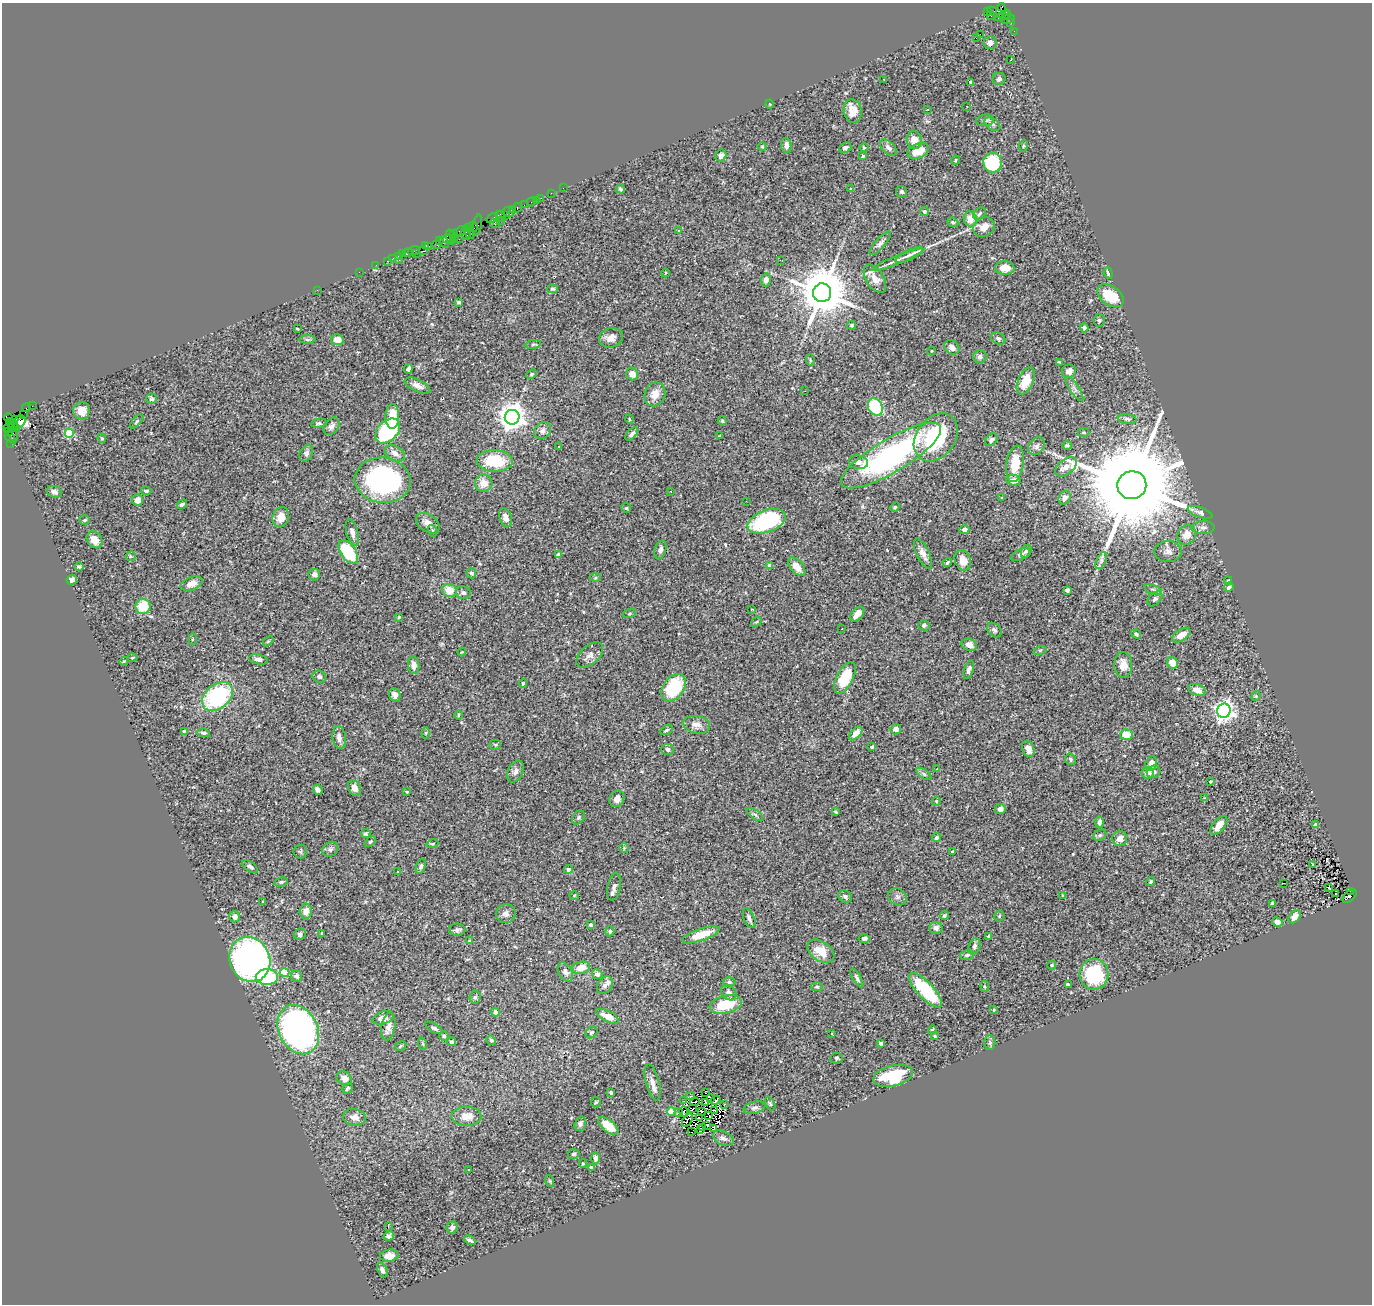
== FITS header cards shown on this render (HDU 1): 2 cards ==
NAXIS1  =                 1370
NAXIS2  =                 1302

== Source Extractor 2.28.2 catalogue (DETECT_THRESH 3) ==
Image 1370 x 1302 px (HDU 1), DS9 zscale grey, 1 PNG px = 1 image px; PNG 1374 x 1306 px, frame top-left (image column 1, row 1302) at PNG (2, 3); each listed source drawn as its Kron ellipse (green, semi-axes under 4 px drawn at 4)
Background 0.941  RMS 0.06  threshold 0.179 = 3 sigma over >= 5 px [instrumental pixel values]
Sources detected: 421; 2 with non-positive FLUX_AUTO (blend fragments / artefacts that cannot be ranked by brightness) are neither listed nor drawn; the other 419 listed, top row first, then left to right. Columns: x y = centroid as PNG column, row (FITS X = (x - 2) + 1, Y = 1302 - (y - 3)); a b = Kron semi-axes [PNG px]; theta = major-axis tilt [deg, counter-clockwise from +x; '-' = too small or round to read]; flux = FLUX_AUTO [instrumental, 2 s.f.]
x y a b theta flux
1001 11 8 5 -88 270
987 12 4 3 - 300
996 12 9 3 -27 210
1007 14 4 3 - 220
991 16 3 2 - 11
1002 16 8 4 24 290
1008 19 7 4 14 130
1010 23 3 3 - 91
1014 31 2 2 - 8.7
980 34 2 2 - 3000
976 38 2 2 - 1.8
990 43 6 6 - 14
1011 60 3 2 - 3.1
884 79 2 2 - 2.4
999 79 6 6 - 11
971 82 4 3 - 6
770 104 4 3 - 3
967 106 3 2 - 4.6
927 109 3 2 - 4.5
853 111 12 9 -79 42
985 120 9 6 8 12
992 124 9 5 -34 12
914 140 9 7 -76 40
786 145 7 5 -85 18
1023 146 6 3 71 4
762 147 5 3 - 3.7
864 147 4 3 - 3.3
888 147 10 6 -43 16
845 148 6 5 - 13
918 151 11 7 25 72
721 156 6 5 - 21
863 156 3 2 - 3.7
955 160 5 3 - 3.8
993 163 10 9 - 200
563 188 2 2 - 12
621 189 5 3 - 8.1
851 189 4 4 - 5.6
901 192 5 5 - 7.6
551 193 2 2 - 8.7
541 198 2 2 - 22
536 200 2 2 - 12
531 202 5 3 - 76
524 205 2 2 - 10
517 208 5 3 - 140
513 209 2 2 - 29
508 212 6 4 -14 120
924 212 4 4 - 7.7
979 214 7 5 46 8.8
500 216 6 4 -51 150
506 216 3 2 - 120
492 218 6 3 35 120
970 219 7 6 - 39
501 221 3 2 - 67
953 222 6 4 -21 5.2
494 223 5 3 - 160
478 225 10 4 81 81
473 226 5 3 - 140
468 227 3 2 - 37
984 227 11 9 31 39
679 230 3 3 - 15
461 231 6 3 25 190
469 232 7 4 -61 150
454 233 2 2 - 69
466 234 6 2 -72 210
451 237 8 4 -73 250
454 238 4 3 - 33
447 239 5 2 - 100
459 239 2 2 - 31
439 240 3 2 - 32
444 242 6 4 -66 330
880 243 15 5 48 16
425 245 4 2 - 45
437 245 3 2 - 25
429 246 3 2 - 28
414 250 6 3 20 81
424 251 4 3 - 81
408 253 5 3 - 41
403 254 2 2 - 26
416 254 2 2 - 14
909 255 15 5 25 21
399 256 3 2 - 87
393 258 2 2 - 15
399 260 3 2 - 46
780 260 2 2 - 2.2
897 260 28 4 22 30
387 261 2 2 - 28
376 265 2 2 - 19
1005 268 10 7 -2 47
359 272 2 2 - 27
665 273 4 3 - 3
1108 273 6 3 -72 7.6
875 279 16 8 -57 41
766 280 6 5 - 20
552 289 5 4 - 5.4
317 290 2 2 - 23
822 293 9 9 - 23000
1110 296 15 9 -35 120
459 302 4 3 - 7.3
1099 320 6 5 - 8
852 325 4 4 - 5.7
1084 328 4 4 - 12
297 329 3 2 - 4
611 338 12 9 17 31
998 338 8 5 -27 8.7
307 339 8 4 -1 9.1
337 340 6 5 - 35
533 344 8 4 10 6.9
952 347 8 6 -36 17
932 351 4 3 - 2.8
980 357 7 6 - 9.3
810 360 6 3 -72 4
1059 362 3 2 - 3.2
408 369 5 3 - 10
1069 371 7 6 - 23
531 374 5 4 - 5
632 374 6 6 - 31
1026 381 14 7 66 83
417 385 14 6 -24 22
1074 389 14 4 -56 14
805 391 3 2 - 3.7
655 394 12 10 68 44
151 399 5 5 - 8.1
32 406 2 2 - 15
875 407 9 7 -60 290
26 408 4 2 - 47
81 411 9 8 - 39
23 415 2 2 - 22
392 416 12 7 88 88
512 417 7 7 - 4600
8 418 5 2 - 37
629 419 4 3 - 3.8
1127 419 9 5 -6 9.8
14 420 5 3 - 140
137 421 9 4 50 6.1
722 421 5 4 - 5.1
19 422 7 5 43 750
12 423 6 3 -35 180
319 423 8 4 11 8.8
332 426 9 7 53 16
14 427 6 3 -32 290
8 428 5 2 - 37
388 431 14 10 44 390
543 431 9 7 47 19
9 432 2 2 - 33
1084 432 6 4 -3 5.8
13 433 9 3 -75 120
69 433 4 4 - 160
632 434 8 4 46 13
720 436 3 2 - 3.2
10 437 6 4 -47 140
936 437 26 19 54 310
102 438 5 4 - 5
991 440 7 5 46 9.5
11 443 2 2 - 33
1067 445 5 4 - 6.8
1036 446 9 7 49 16
558 447 3 3 - 9
306 453 9 6 64 14
395 453 11 7 -32 25
891 456 57 16 31 910
495 461 18 10 -3 160
858 462 9 7 -12 22
1015 464 18 8 82 96
1066 467 12 7 40 30
383 480 28 22 -7 770
1014 480 7 5 -4 33
484 483 8 8 - 41
1132 485 14 14 - 110000
146 491 5 4 - 8.8
671 491 2 2 - 3.7
54 492 8 5 -21 16
1002 498 3 3 - 5.8
1065 498 7 5 56 20
138 500 5 5 - 31
746 501 2 2 - 2.1
182 504 5 3 - 8.9
895 507 5 4 - 4.5
626 508 5 4 - 5.3
1200 512 13 5 -19 12
281 517 10 8 71 38
505 517 9 6 -70 25
85 520 5 4 - 5.1
767 521 20 11 21 420
428 523 13 8 -35 30
1203 528 11 6 4 17
964 530 5 4 - 17
433 531 6 4 -71 5
352 533 13 6 -74 19
1187 535 10 8 54 42
94 540 9 7 -54 39
660 550 9 5 73 14
1026 551 7 5 61 7.8
1168 551 14 10 -1 23
348 552 13 7 -56 190
559 554 4 4 - 22
923 554 16 6 -65 27
1020 555 10 5 28 13
130 556 5 4 - 4.9
963 560 10 8 -69 45
1101 561 9 4 64 10
947 563 5 3 - 7.7
770 566 4 4 - 22
79 567 4 3 - 6.6
797 567 11 6 -50 48
471 573 5 5 - 8.7
314 575 6 5 - 14
595 578 5 3 - 4.4
72 580 5 4 - 24
1228 580 4 3 - 4.6
192 584 11 6 20 30
1229 587 5 4 - 9.5
449 590 7 6 - 54
1067 590 4 4 - 11
1153 590 9 4 -20 9.3
463 593 7 6 - 11
1155 599 9 6 46 9.2
143 606 7 7 - 120
752 609 3 2 - 2.2
630 614 6 3 19 4.7
857 614 8 5 49 31
399 617 3 2 - 3.2
756 622 6 4 39 5.1
924 625 5 5 - 10
842 629 3 2 - 3.1
994 630 8 6 -42 9.5
1136 634 5 4 - 7.6
1181 635 10 5 34 42
192 639 6 4 89 4.8
268 641 6 4 45 4.9
969 645 8 6 -24 25
1040 650 7 4 18 6.4
462 652 4 3 - 2.9
590 655 16 9 43 23
132 658 5 3 - 4
258 659 9 5 -11 12
124 661 4 3 - 2.9
1172 663 6 5 - 48
414 665 8 6 -84 24
1123 665 13 9 -88 40
969 670 9 4 70 13
319 677 7 6 - 10
845 678 17 8 62 160
523 683 4 3 - 5.1
674 688 15 10 52 210
1197 690 9 5 -21 35
395 695 7 5 -67 20
1256 696 5 4 - 4
217 697 17 12 39 440
1224 711 7 6 - 1900
458 715 5 3 - 4.5
697 725 14 8 -11 29
896 729 5 5 - 20
667 730 7 3 25 6.4
184 731 3 3 - 8.3
204 733 6 3 -9 8.4
426 733 5 3 - 5
856 733 8 4 47 27
1126 734 6 5 - 64
339 737 11 6 -82 22
495 745 5 5 - 5.8
872 747 4 3 - 6.7
668 749 6 5 - 12
1028 749 8 5 -70 28
1070 759 6 5 - 8.4
1151 763 7 5 73 22
937 769 3 3 - 4.9
515 771 11 7 66 17
1154 772 7 6 - 11
1148 773 6 5 - 31
924 774 8 4 -36 9.1
1210 781 4 3 - 8.6
355 788 8 6 -63 24
318 790 5 4 - 12
407 792 4 3 - 3
1205 798 4 4 - 4.3
617 799 8 7 - 19
936 801 4 4 - 3.9
1000 809 5 5 - 23
835 812 3 3 - 3.8
755 814 9 4 -36 8.6
578 817 7 5 57 8.1
1099 822 5 3 - 11
1219 825 11 5 50 42
1315 825 4 3 - 8.5
366 834 4 4 - 8.7
1100 835 7 5 28 7
937 838 4 4 - 9.7
1120 838 7 7 - 24
370 842 7 4 41 5.6
433 844 6 3 19 3.7
624 848 5 5 - 5.3
330 849 8 7 - 11
300 852 7 6 - 8.1
952 852 3 2 - 3.5
1313 865 3 2 - 3
421 866 8 4 69 10
250 867 9 4 -35 10
568 869 4 4 - 16
398 872 3 2 - 3.2
281 882 7 4 10 7.3
1151 882 5 4 - 6.1
1284 883 2 2 - 3.2
614 887 14 6 78 18
1329 888 3 2 - 2.1
1350 891 3 2 - 72
1336 894 3 2 - 5.6
574 895 5 3 - 3.4
1062 895 4 2 - 3.7
845 896 7 6 - 8.3
1350 896 8 5 42 410
897 897 10 8 -33 15
263 902 4 3 - 3.6
1272 903 4 3 - 7.8
306 911 7 6 - 31
506 914 10 9 - 17
944 915 4 3 - 7
999 916 5 5 - 5.3
235 917 5 5 - 23
1295 917 7 5 50 42
749 918 10 5 -69 13
1277 922 5 4 - 14
591 925 3 3 - 13
936 928 6 6 - 15
457 930 8 6 -1 11
610 931 5 4 - 6.6
322 933 3 3 - 3.5
300 934 6 5 - 12
701 935 19 6 19 74
989 936 4 4 - 12
864 938 5 4 - 9.2
470 941 3 3 - 4.5
974 946 8 5 71 11
821 951 15 9 -33 58
967 955 7 4 14 8.1
250 959 23 20 -66 1400
1052 965 4 4 - 4.7
581 968 9 6 13 43
565 972 10 6 -61 14
285 973 5 4 - 140
597 974 5 5 - 13
1094 974 15 14 - 270
296 976 6 5 - 8.2
267 977 11 8 -1 330
857 978 10 3 -60 10
729 982 6 5 - 8.9
1068 984 4 3 - 7.9
605 985 10 7 54 17
985 986 6 3 -81 4.4
817 987 6 4 6 4.7
925 990 22 8 -47 250
729 992 8 6 -49 17
475 997 6 5 - 8
726 1004 16 8 13 140
994 1010 4 4 - 4
495 1012 4 4 - 16
608 1016 12 5 -27 44
383 1018 11 6 18 30
388 1026 14 7 81 27
434 1028 10 4 -30 9.3
298 1030 26 19 -64 1400
932 1030 4 3 - 5.2
592 1032 6 5 - 7.8
832 1033 3 3 - 10
444 1036 4 4 - 6.5
935 1036 3 3 - 4.7
491 1040 5 4 - 8.1
451 1042 4 4 - 6.7
881 1043 4 3 - 7.7
990 1043 7 5 -90 7.9
423 1044 6 4 -71 4.6
400 1046 6 4 29 5.2
836 1058 6 5 - 7.3
893 1076 20 10 14 210
344 1078 8 6 -30 24
653 1082 19 6 -75 30
347 1088 6 3 40 7.2
611 1093 3 3 - 6.4
706 1093 3 2 - 12
690 1096 4 2 - 13
711 1098 3 2 - 0.56
715 1100 5 2 - 4.8
684 1101 2 2 - 2.7
596 1102 5 5 - 5.1
695 1102 5 2 - 6.3
705 1102 3 2 - 3.1
770 1103 7 4 -62 5.5
724 1105 2 2 - 2.9
754 1108 11 6 15 14
693 1109 3 2 - 3.2
671 1111 4 4 - 62
715 1111 3 2 - 3.4
679 1112 2 2 - 3.7
684 1112 5 3 - 0.14
701 1112 3 2 - 0.83
709 1115 4 2 - 0.29
466 1116 15 9 -2 41
354 1117 11 8 -8 27
699 1118 4 2 - 1.3
687 1120 7 2 55 5.2
580 1124 7 5 73 11
707 1125 3 2 - 0.14
608 1126 12 6 -39 87
703 1127 4 3 - 4.1
714 1129 3 2 - 1.7
700 1130 4 2 - 2.7
691 1132 2 2 - 0.8
723 1138 11 6 -27 15
574 1154 6 5 - 6.7
595 1158 6 4 -88 14
583 1163 4 3 - 4.4
591 1168 3 3 - 14
468 1169 2 2 - 3.4
550 1181 6 3 -71 4.6
388 1227 3 2 - 25
452 1227 6 5 - 11
389 1236 5 4 - 10
470 1240 6 3 -28 10
389 1256 9 6 7 30
382 1270 8 4 -68 14
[2 non-positive-flux detections neither listed nor drawn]